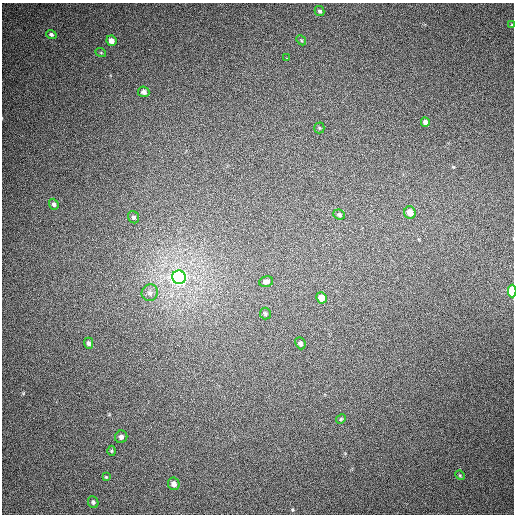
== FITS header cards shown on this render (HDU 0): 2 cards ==
NAXIS1  =                  512
NAXIS2  =                  512

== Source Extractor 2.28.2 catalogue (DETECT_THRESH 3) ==
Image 512 x 512 px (HDU 0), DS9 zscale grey, 1 PNG px = 1 image px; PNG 516 x 516 px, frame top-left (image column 1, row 512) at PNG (2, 3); each listed source drawn as its Kron ellipse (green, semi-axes under 4 px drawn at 4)
Background 399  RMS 10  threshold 30.5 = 3 sigma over >= 5 px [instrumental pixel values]
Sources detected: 29; all 29 listed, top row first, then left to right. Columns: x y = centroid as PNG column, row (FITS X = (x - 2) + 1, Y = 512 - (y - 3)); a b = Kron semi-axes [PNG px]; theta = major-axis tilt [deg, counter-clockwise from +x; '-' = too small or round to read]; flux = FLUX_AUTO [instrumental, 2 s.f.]
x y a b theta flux
320 11 5 4 - 1400
512 25 3 3 - 560
51 35 5 4 - 1500
301 40 5 4 - 860
111 41 5 5 - 4100
101 53 5 3 - 610
287 58 3 2 - 2900
144 92 6 5 - 2500
425 122 5 4 - 3000
319 128 5 5 - 810
54 204 5 4 - 1500
410 213 6 5 - 6800
339 215 6 5 - 1500
134 217 6 5 - 1500
179 277 7 6 - 270000
266 282 7 5 12 2600
512 291 6 3 90 29000
150 293 8 8 - 2900
321 298 6 5 - 7100
265 314 6 5 - 1200
89 343 5 4 - 1800
300 343 6 5 - 1800
341 419 5 4 - 850
121 437 6 6 - 2400
111 451 5 3 - 650
460 475 5 4 - 760
106 477 4 4 - 740
174 484 6 6 - 3300
93 502 6 5 - 1400
At the frame edge (FLAGS 8, measured only in part): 2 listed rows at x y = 512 25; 512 291